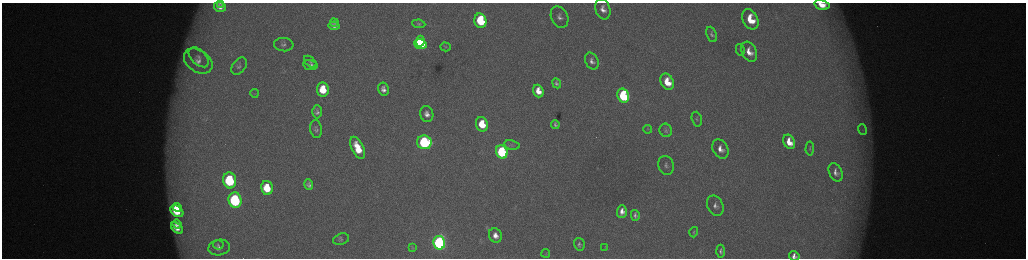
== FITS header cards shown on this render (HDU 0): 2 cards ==
NAXIS1  =                 2048 /fastest changing axis
NAXIS2  =                  512 /next to fastest changing axis

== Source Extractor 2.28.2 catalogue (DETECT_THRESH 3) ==
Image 2048 x 512 px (HDU 0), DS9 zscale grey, zoomed out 1/2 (1 PNG px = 2 x 2 image px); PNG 1028 x 260 px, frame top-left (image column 1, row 511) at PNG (2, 3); each listed source drawn as its Kron ellipse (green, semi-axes under 4 px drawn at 4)
Background 174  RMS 2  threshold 5.85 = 3 sigma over >= 5 px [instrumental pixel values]
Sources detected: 75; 4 cannot appear on this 1/2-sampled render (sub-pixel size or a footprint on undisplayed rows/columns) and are neither listed nor drawn; the other 71 listed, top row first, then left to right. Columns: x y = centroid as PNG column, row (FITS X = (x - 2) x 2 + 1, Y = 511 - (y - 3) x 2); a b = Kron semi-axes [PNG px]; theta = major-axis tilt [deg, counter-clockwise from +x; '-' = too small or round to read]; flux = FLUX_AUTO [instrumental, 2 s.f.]
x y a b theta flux
221 3 4 2 - 470
822 5 7 5 -14 6100
220 7 6 5 - 2500
603 9 10 7 -71 3400
559 17 11 8 -64 2600
750 19 11 7 -64 13000
480 21 7 6 - 24000
334 23 4 3 - 640
419 24 6 4 -7 720
334 26 5 4 - 1600
712 34 8 5 -68 1100
420 41 5 4 - 14000
420 44 6 5 - 29000
284 45 9 6 -5 1900
446 47 5 3 - 380
740 50 6 4 -77 560
749 52 10 7 -62 5100
199 57 12 7 -45 3000
198 61 16 11 -35 5800
592 61 9 6 -64 2000
310 62 7 4 -42 860
310 65 7 5 -11 1500
239 66 9 6 52 1400
667 82 8 6 -64 10000
557 83 5 4 - 1100
383 89 6 5 - 2400
323 90 7 5 -83 10000
538 91 6 5 - 5400
255 93 4 2 - 270
623 96 7 5 -67 41000
317 112 6 5 - 1400
427 114 8 6 -73 2800
697 119 7 4 -74 770
482 124 7 6 - 12000
555 125 4 3 - 900
316 129 9 6 -81 1200
648 129 4 3 - 290
666 130 7 6 - 1000
862 130 5 3 - 690
424 142 7 7 - 60000
789 142 7 5 -62 6600
512 145 8 4 -12 1100
358 148 12 6 -65 11000
810 148 7 2 86 430
720 149 10 7 -60 4000
502 152 7 5 -70 53000
666 165 10 7 -68 1900
836 172 10 6 -66 2500
230 180 8 6 -80 37000
309 185 5 4 - 1500
267 188 7 6 - 11000
235 200 8 6 -78 63000
715 206 10 7 -65 2600
177 207 4 3 - 4200
177 211 7 5 -37 11000
622 212 6 5 - 3300
635 215 5 4 - 1100
177 224 4 3 - 1700
177 228 7 4 -39 4000
694 232 5 3 - 470
495 235 7 6 - 3400
341 239 8 5 19 1000
439 243 7 6 - 130000
579 244 6 5 - 1100
218 245 5 4 - 710
605 247 3 3 - 280
219 248 11 7 10 2100
412 248 4 2 - 290
721 251 6 4 -87 1200
546 253 4 2 - 270
794 256 5 5 - 2100
At the frame edge (FLAGS 8, measured only in part): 3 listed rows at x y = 221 3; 822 5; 794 256
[4 sub-pixel or undisplayed-footprint detections neither listed nor drawn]